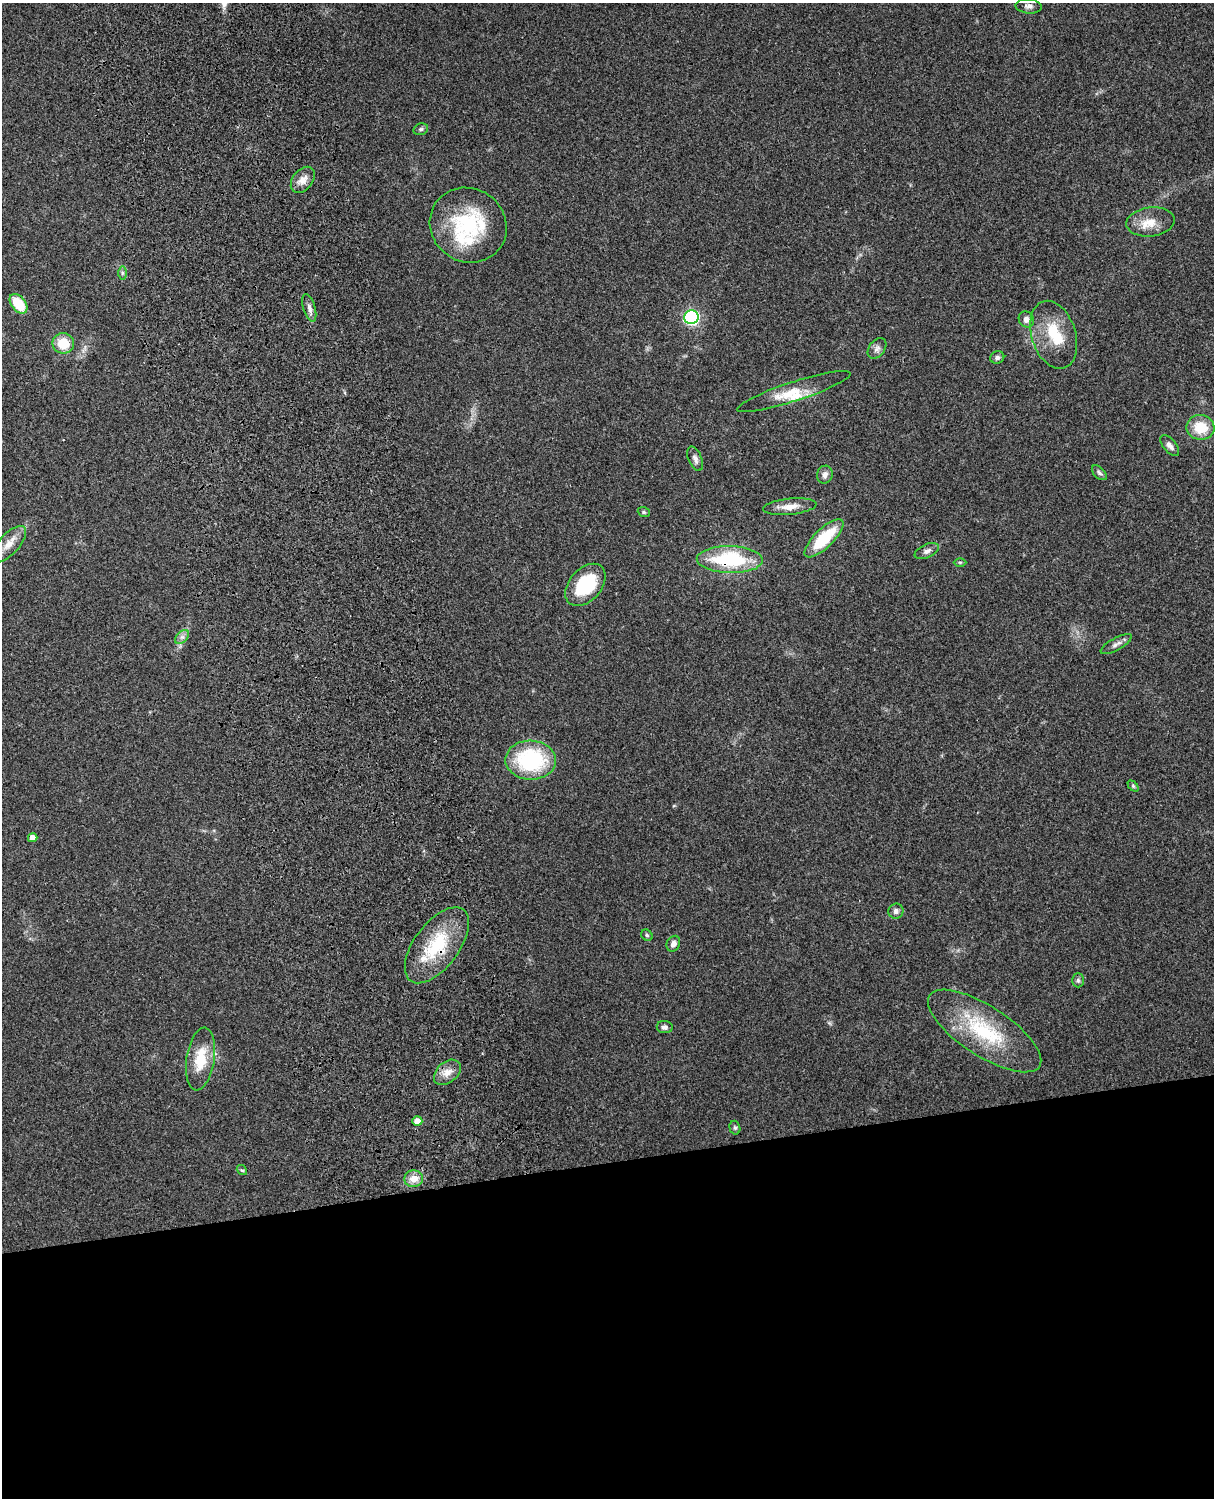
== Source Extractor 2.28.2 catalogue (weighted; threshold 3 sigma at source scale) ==
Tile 11 of 4 x 3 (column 3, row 3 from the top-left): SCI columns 2545-3756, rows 165-1660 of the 5089 x 4930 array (HDU 1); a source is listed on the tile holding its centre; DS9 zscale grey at full resolution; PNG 1216 x 1500 px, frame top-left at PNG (2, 3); each listed source drawn as its Kron ellipse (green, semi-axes under 4 px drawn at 4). Shown black and unused: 22% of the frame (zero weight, under 3 of 4 exposures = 6% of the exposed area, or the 3 px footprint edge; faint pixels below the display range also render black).
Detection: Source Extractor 2.28.2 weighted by HDU 2 'WHT'; one run over the whole footprint, this tile lists its part. Background 0.221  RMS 0.0084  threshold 0.0377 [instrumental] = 3 sigma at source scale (4.5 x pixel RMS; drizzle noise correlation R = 1.50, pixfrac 1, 0.05/0.05 arcsec/px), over >= 5 px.
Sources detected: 51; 1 inside a brighter object's white glare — neither listed nor drawn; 4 inside a brighter listed object's ellipse — not listed separately; the other 46 listed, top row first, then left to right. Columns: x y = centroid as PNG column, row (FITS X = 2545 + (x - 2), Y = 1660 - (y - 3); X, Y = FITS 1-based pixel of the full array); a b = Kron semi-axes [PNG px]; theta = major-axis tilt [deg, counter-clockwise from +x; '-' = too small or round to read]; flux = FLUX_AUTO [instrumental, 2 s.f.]
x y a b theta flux
1029 6 13 7 -4 3.7
421 129 7 5 15 1.8
303 180 15 10 51 7.6
1150 222 24 14 6 15
468 225 39 36 -35 71
122 273 7 4 90 1.5
18 304 11 7 -51 22
309 308 14 6 -75 4
691 317 7 7 - 170
1026 319 8 7 - 4.2
1054 335 35 22 -72 33
63 343 11 10 - 19
877 348 11 8 53 3.9
997 357 7 6 - 2.4
794 392 59 9 18 20
1200 427 14 12 -8 21
1170 446 12 6 -51 3.7
695 459 13 6 -67 3.5
1099 473 9 5 -46 2
825 475 9 7 70 4
790 507 27 8 6 9.6
644 512 6 4 -21 1.3
824 538 25 9 44 38
9 544 23 10 47 11
927 551 13 6 25 3.6
730 560 33 13 -1 67
960 562 6 4 -1 1.1
585 585 24 16 48 45
182 637 8 5 44 2.8
1116 644 17 6 29 3.9
531 760 25 19 -2 78
1133 786 6 4 -45 1.2
33 838 5 4 - 7.2
896 911 7 7 - 3.1
647 935 6 5 - 1.3
673 944 8 6 63 4.2
437 945 44 22 53 49
1078 980 7 6 - 1.8
665 1027 8 6 -7 2.8
985 1031 65 25 -33 68
200 1059 31 14 81 25
447 1072 15 10 41 7.9
417 1121 5 5 - 8.6
735 1128 7 5 -74 1.5
242 1170 5 4 - 1.1
414 1179 9 8 - 9.3
Overlapping masked pixels (flux is a lower limit): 2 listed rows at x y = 730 560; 437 945